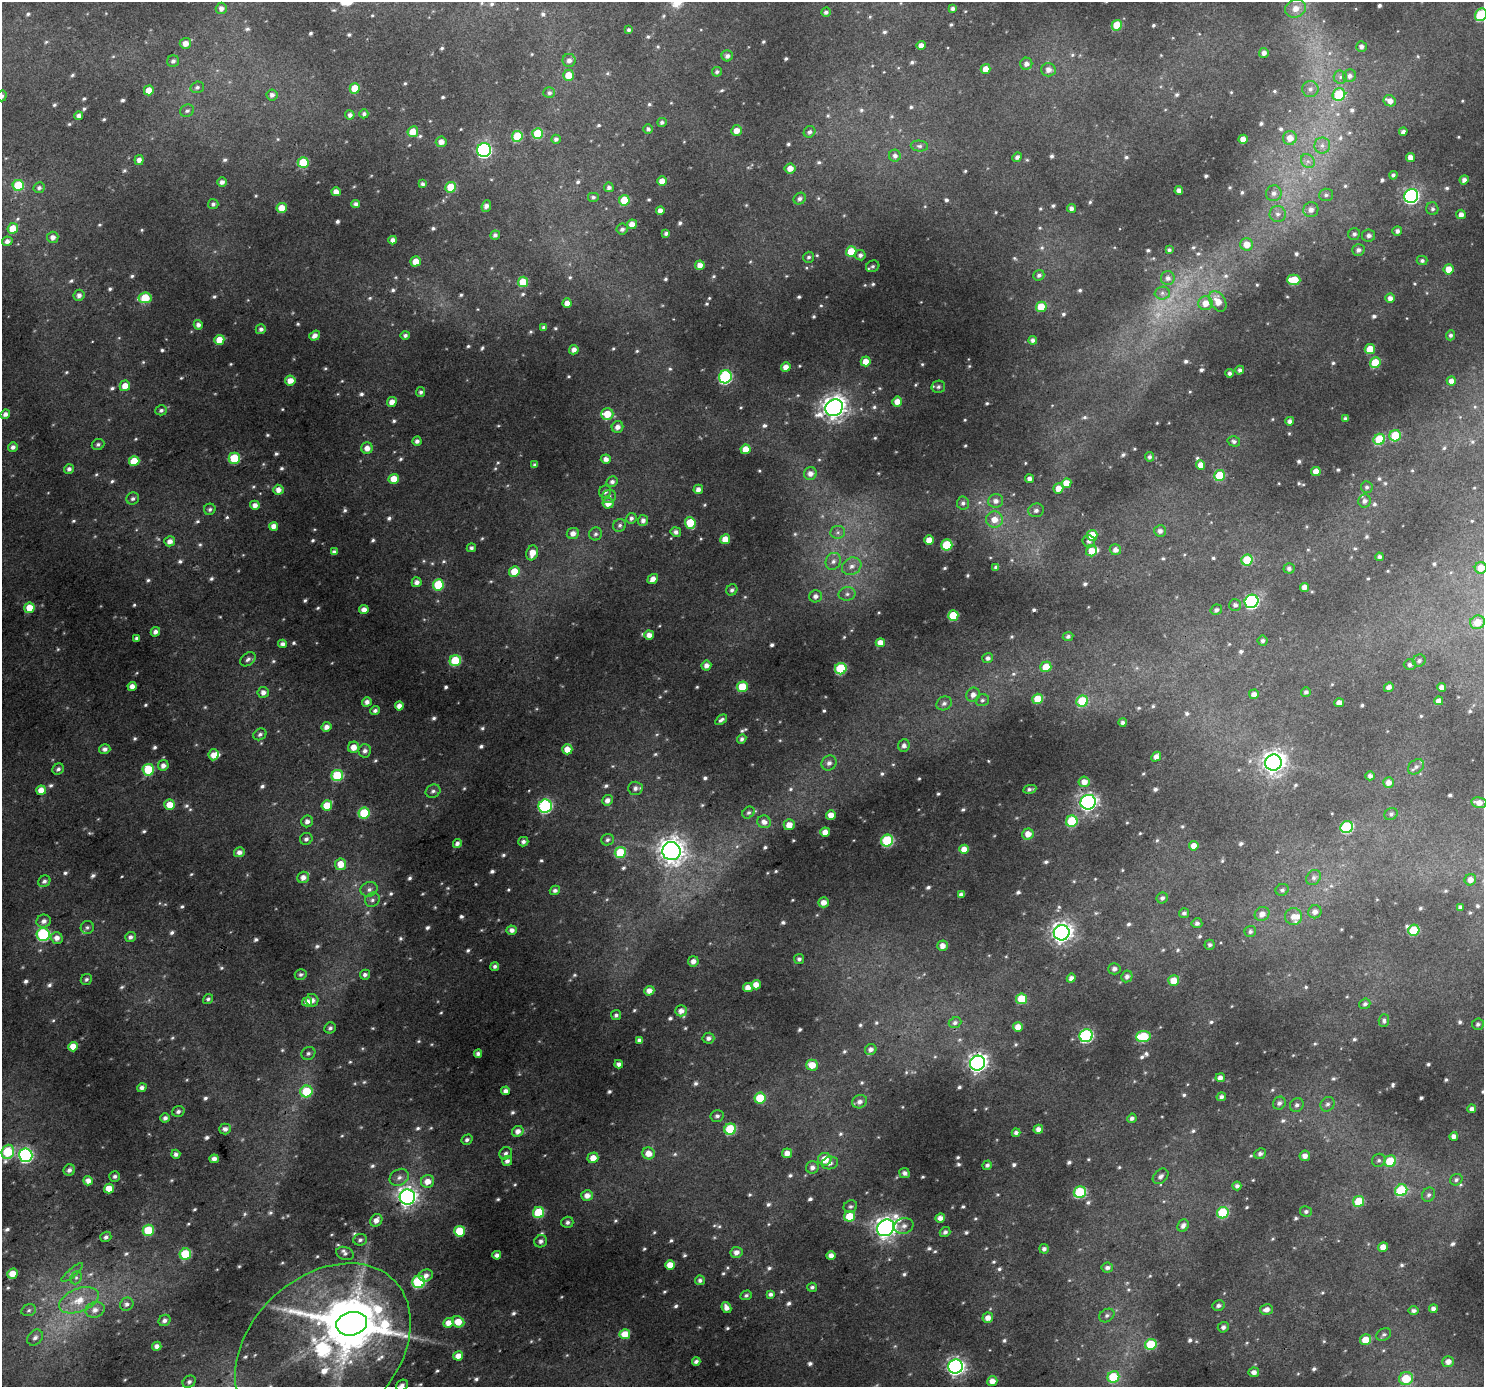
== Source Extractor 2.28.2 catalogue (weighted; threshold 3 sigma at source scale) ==
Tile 7 of 4 x 4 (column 3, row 2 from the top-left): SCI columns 2967-4448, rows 2960-4344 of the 5930 x 5854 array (HDU 1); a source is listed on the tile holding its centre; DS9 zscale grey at full resolution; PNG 1486 x 1389 px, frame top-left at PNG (2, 2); each listed source drawn as its Kron ellipse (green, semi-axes under 4 px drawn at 4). Shown black and unused: <1% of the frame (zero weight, under 3 of 4 exposures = <1% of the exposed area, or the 3 px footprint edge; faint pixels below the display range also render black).
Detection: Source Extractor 2.28.2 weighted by HDU 2 'WHT'; one run over the whole footprint, this tile lists its part. Background 0.0262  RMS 0.0045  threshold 0.0204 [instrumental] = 3 sigma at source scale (4.5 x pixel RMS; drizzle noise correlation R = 1.50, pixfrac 1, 0.0396/0.0396 arcsec/px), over >= 5 px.
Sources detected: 1011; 15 too faint to see at this stretch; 1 inside a brighter object's white glare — neither listed nor drawn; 13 inside a brighter listed object's ellipse — not listed separately; of the other 982, all 500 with FLUX_AUTO >= 1.19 (the completeness limit of this list) listed and drawn (482 fainter detections not listed), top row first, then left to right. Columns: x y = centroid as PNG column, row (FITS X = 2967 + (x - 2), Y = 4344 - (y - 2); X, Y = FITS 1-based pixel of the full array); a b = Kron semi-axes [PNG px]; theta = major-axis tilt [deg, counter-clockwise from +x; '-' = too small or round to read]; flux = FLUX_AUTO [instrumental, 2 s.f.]
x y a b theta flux
221 8 6 5 - 2.3
953 9 4 4 - 1.6
1296 9 10 8 21 5.3
826 12 5 4 - 1.5
1481 15 6 5 - 30
1117 25 5 5 - 14
629 30 4 4 - 1.2
185 43 6 5 - 4
921 45 4 4 - 3.3
1361 46 5 5 - 1.9
1264 53 5 5 - 2.5
727 56 5 5 - 2
569 60 6 6 - 2.3
173 61 6 5 - 1.5
1026 64 6 6 - 2.5
986 69 5 5 - 4.9
1048 70 7 7 - 3.2
717 72 5 4 - 1.2
569 75 5 5 - 7.5
1350 76 6 6 - 2.1
1340 77 6 6 - 1.4
197 87 7 5 17 1.4
355 88 5 5 - 11
1310 89 8 8 - 2.2
149 90 5 5 - 6.3
549 93 6 5 - 1.4
272 95 5 5 - 1.9
1339 95 6 6 - 21
2 96 5 5 - 1.2
1390 101 6 5 - 3.4
187 111 7 6 - 1.3
364 114 4 4 - 1.5
350 115 4 4 - 2
79 116 4 4 - 2.7
662 122 5 4 - 1.3
648 129 5 5 - 1.3
736 131 5 5 - 4.6
413 132 5 5 - 7.3
809 132 6 5 - 1.7
1403 132 4 3 - 1.5
538 133 5 5 - 18
517 136 5 5 - 20
1290 138 7 7 - 4.9
556 139 5 4 - 1.5
1243 139 5 4 - 4.4
441 142 5 5 - 3.4
919 146 8 5 -6 1.4
1322 146 8 8 - 2.4
484 150 7 7 - 99
895 156 6 6 - 2.2
1017 157 5 4 - 1.7
1410 158 4 4 - 3.5
139 160 5 4 - 2.7
1308 161 7 6 - 1.9
303 163 5 5 - 19
790 168 5 5 - 4
1393 175 4 4 - 1.4
1464 180 4 4 - 2.2
662 181 5 4 - 5.1
222 182 5 4 - 2.2
422 184 4 3 - 1.4
18 185 5 5 - 20
451 187 5 5 - 14
609 187 5 5 - 1.7
39 188 5 5 - 1.5
1179 190 4 4 - 2.5
336 192 4 4 - 3.7
1274 193 8 7 - 2.5
1326 195 7 6 - 1.4
1411 196 7 7 - 120
593 197 6 5 - 1.2
800 199 6 5 - 1.8
624 200 5 5 - 13
213 204 5 5 - 1.4
356 204 4 4 - 2.1
486 206 6 4 67 2.5
282 208 5 5 - 7.9
1071 208 4 4 - 2.2
1432 209 6 6 - 1.4
1311 210 8 7 - 3
660 211 4 4 - 3.4
1278 214 8 8 - 2.2
1461 214 5 4 - 2.8
632 224 5 4 - 4.6
13 228 5 5 - 7.9
622 229 6 5 - 1.6
1397 231 5 4 - 1.9
666 233 4 3 - 1.4
1354 234 6 6 - 1.5
495 235 5 4 - 1.7
1368 235 6 6 - 2.1
53 237 5 5 - 3
393 240 4 4 - 2.8
7 241 5 4 - 2.3
1247 244 6 6 - 5.3
1169 250 4 4 - 1.2
1358 250 6 5 - 2.2
851 252 5 5 - 12
860 255 5 5 - 2.1
809 257 6 5 - 1.2
416 261 5 5 - 6.5
1422 261 5 4 - 1.2
700 265 5 4 - 3.8
873 266 7 5 24 1.3
1449 269 5 5 - 5.9
1039 275 5 5 - 1.5
1168 278 7 7 - 2.4
1294 280 7 5 -1 16
523 282 5 5 - 12
1162 293 7 6 - 1.7
79 295 5 5 - 2.4
145 298 6 5 - 20
1390 298 5 4 - 2.7
1218 301 11 7 -57 5.7
567 303 4 4 - 3.7
1205 303 7 7 - 5.3
1041 307 5 5 - 9.6
198 325 5 4 - 2.2
544 327 4 3 - 1.6
261 329 5 5 - 1.7
405 335 4 4 - 1.4
1451 335 5 4 - 1.4
315 336 6 4 36 2.8
219 340 5 5 - 7.3
1033 340 4 4 - 1.7
1370 349 5 5 - 8.1
574 350 5 4 - 2.7
866 361 5 4 - 5.7
1375 363 5 5 - 18
786 367 5 4 - 4.4
1240 370 4 4 - 1.6
1230 373 4 4 - 1.4
725 377 6 6 - 66
290 381 5 5 - 4.8
1451 381 4 4 - 2.9
125 386 5 5 - 6
938 387 7 6 - 1.5
421 392 5 4 - 1.3
392 402 5 4 - 3.7
897 402 5 5 - 4.6
834 408 9 8 - 410
161 410 6 5 - 1.2
5 414 5 4 - 2.3
607 414 6 5 - 10
1345 419 4 3 - 1.4
1290 421 4 4 - 2
617 427 6 5 - 3
1395 436 6 5 - 19
1379 439 6 5 - 23
417 441 4 4 - 2
1234 441 6 5 - 1.4
98 444 6 5 - 1.2
13 447 5 4 - 2
367 448 5 5 - 4.1
745 449 5 5 - 6.4
1149 457 4 4 - 1.4
234 458 5 5 - 22
606 459 5 4 - 2.7
134 461 5 5 - 13
535 465 4 4 - 1.3
1201 465 5 4 - 4.2
69 469 5 5 - 1.6
1316 472 5 4 - 5.9
810 474 6 6 - 3.1
1219 476 5 5 - 18
394 479 5 5 - 7.1
1029 479 4 4 - 2.3
612 482 6 5 - 1.8
1066 483 5 4 - 6.3
1367 487 6 6 - 1.3
1058 488 5 5 - 4.4
698 489 5 4 - 2.7
278 490 5 5 - 3.6
605 492 6 6 - 1.7
609 496 7 6 - 1.4
133 499 6 6 - 1.5
996 501 7 7 - 2.9
1365 501 6 6 - 1.9
608 503 5 5 - 5.1
963 503 6 6 - 1.6
255 505 4 4 - 3.1
210 509 6 5 - 1.3
1036 510 8 7 - 1.8
631 518 5 5 - 1.7
994 519 8 8 - 6
643 520 5 5 - 2.3
690 523 6 5 - 16
620 525 7 6 - 1.4
274 526 4 4 - 3.9
1160 531 6 5 - 2
676 532 5 5 - 2
838 532 7 6 - 1.6
573 533 6 5 - 3.4
596 534 6 6 - 1.3
1092 535 5 5 - 12
725 539 5 4 - 7.6
929 540 5 4 - 5.5
170 541 5 5 - 3
1089 541 6 6 - 1.5
947 545 5 5 - 25
471 548 4 4 - 1.3
1115 550 6 5 - 2.7
1091 551 5 5 - 5.7
334 552 4 4 - 1.8
532 553 7 6 - 6
1379 557 4 4 - 1.4
1247 560 5 5 - 20
833 561 9 7 59 2.4
852 566 10 8 30 3.2
996 567 4 4 - 1.2
1289 568 5 5 - 1.5
1481 568 6 6 - 5.4
514 572 5 5 - 11
653 579 6 4 39 3.6
417 582 5 5 - 2.8
438 585 5 5 - 23
1304 587 4 4 - 3.1
732 590 6 5 - 1.4
847 594 8 7 - 1.8
815 596 6 6 - 2.3
1251 601 7 6 - 79
1235 605 6 6 - 1.7
29 608 5 5 - 8.2
364 610 4 4 - 3.5
1216 610 6 5 - 1.6
953 616 5 5 - 19
1477 622 7 6 - 7.4
155 632 5 4 - 2.1
649 635 5 4 - 3.4
1068 636 5 4 - 1.3
137 638 4 3 - 1.2
1263 641 5 5 - 1.4
880 643 4 4 - 4.5
283 644 4 4 - 2.3
988 658 5 5 - 1.8
248 659 8 6 39 1.6
455 661 6 5 - 25
1419 661 6 6 - 1.5
706 665 5 5 - 2.7
1410 665 6 5 - 1.5
1046 667 5 5 - 9.4
841 669 6 5 - 34
132 686 4 4 - 3.5
742 687 5 5 - 18
1389 687 5 4 - 2.5
1442 687 4 4 - 3.4
263 692 5 5 - 2.8
1306 692 5 4 - 1.3
1254 694 5 4 - 2.3
973 695 7 6 - 3
1038 699 5 5 - 13
982 700 7 6 - 1.3
1082 701 6 5 - 24
1439 701 4 4 - 3
367 702 5 4 - 2.5
944 703 8 6 30 1.7
1339 703 5 4 - 3.7
399 706 4 4 - 3.7
375 710 5 4 - 1.5
721 720 7 4 36 1.5
1123 722 4 3 - 1.4
326 727 5 4 - 3.1
260 734 7 5 33 1.4
742 739 5 4 - 1.3
904 746 6 5 - 2
354 747 6 5 - 4.9
105 749 6 5 - 2.2
567 749 5 5 - 5.8
365 751 6 6 - 1.9
213 755 6 5 - 4.9
1156 757 5 4 - 2.9
829 763 8 7 - 2.2
1273 763 8 8 - 350
163 765 5 5 - 2.6
1416 767 9 6 40 1.7
58 769 6 5 - 1.5
148 770 6 6 - 23
337 775 6 5 - 29
1370 776 4 4 - 1.7
1084 782 5 5 - 4.4
1389 783 5 5 - 3
635 788 7 6 - 2.2
1030 789 6 3 11 1.2
41 790 5 4 - 6
433 791 7 6 - 1.5
607 800 5 5 - 2.7
1088 802 7 7 - 180
1479 803 7 5 -12 3.8
170 805 5 5 - 7.8
327 805 5 5 - 8.6
545 806 7 6 - 76
364 813 5 5 - 24
748 813 6 5 - 1.2
1391 814 7 6 - 1.3
831 815 5 4 - 4.8
307 821 6 5 - 2.3
1072 821 6 5 - 29
764 822 7 6 - 2.8
789 825 5 5 - 4.7
1347 827 6 6 - 37
825 832 5 4 - 5
1028 834 5 5 - 4.8
306 839 6 6 - 1.5
607 840 6 5 - 1.3
887 841 6 6 - 44
523 842 5 4 - 1.7
457 843 4 4 - 2
1194 846 4 4 - 4.6
964 849 5 4 - 5
671 851 9 9 - 520
239 852 5 5 - 2.8
620 852 5 5 - 22
340 864 6 5 - 8.1
303 877 6 5 - 3.4
1314 878 8 6 46 1.7
1470 880 6 5 - 3.3
44 881 6 5 - 1.4
369 889 8 7 - 2.2
555 890 5 4 - 1.8
1282 890 7 5 24 1.3
961 895 4 4 - 2
1162 898 6 5 - 1.5
372 900 7 6 - 1.8
824 902 5 5 - 4.2
1460 907 4 4 - 1.3
1315 912 7 6 - 2.8
1184 913 5 5 - 1.4
1262 914 7 7 - 3.4
1294 917 8 8 - 3.7
44 921 7 6 - 2.4
1197 923 5 5 - 1.5
87 927 6 6 - 1.3
512 930 5 4 - 2.5
1414 930 6 5 - 22
1250 931 6 5 - 1.2
1062 933 8 7 - 300
43 934 6 6 - 62
130 937 5 5 - 2.1
57 938 6 5 - 3.4
1210 945 5 5 - 1.3
942 946 5 5 - 3.6
799 959 5 5 - 1.5
693 961 5 5 - 3.1
495 966 4 4 - 1.4
1114 969 6 5 - 1.9
301 974 6 5 - 1.3
365 975 5 4 - 1.8
1127 976 6 5 - 2
1071 978 4 4 - 2.2
86 979 6 5 - 1.2
1174 980 5 5 - 7.6
756 985 5 4 - 4.8
748 987 5 4 - 3.7
649 991 5 4 - 3.6
208 999 5 4 - 1.3
1022 999 5 5 - 14
312 1000 6 6 - 2.5
307 1002 5 4 - 4.2
1365 1004 5 5 - 1.3
681 1011 6 5 - 3.5
616 1015 5 5 - 1.3
1384 1021 6 5 - 1.2
955 1023 6 5 - 1.5
1478 1024 6 5 - 1.3
1018 1027 5 5 - 4.8
330 1028 6 5 - 1.3
1086 1036 7 6 - 73
1143 1036 7 5 7 26
708 1038 6 5 - 2.1
639 1040 4 4 - 1.6
73 1047 5 4 - 6.2
871 1050 6 5 - 2.1
308 1053 7 6 - 1.3
478 1054 4 4 - 1.6
977 1063 8 7 - 220
619 1064 4 4 - 2
812 1065 6 5 - 7.7
1220 1078 5 4 - 3
142 1088 5 4 - 2.3
306 1091 6 5 - 26
506 1091 4 4 - 2.4
1221 1097 5 4 - 1.6
760 1098 5 5 - 19
860 1102 7 6 - 2.4
1279 1103 7 6 - 1.8
1327 1104 8 6 53 1.6
1297 1105 7 6 - 1.7
1472 1109 4 4 - 2.1
178 1111 6 5 - 1.4
717 1116 6 6 - 1.3
165 1118 5 4 - 1.7
1132 1118 5 4 - 1.6
225 1129 6 5 - 1.8
730 1129 6 5 - 32
1038 1129 5 4 - 2.8
518 1131 6 5 - 3.1
1016 1133 4 4 - 1.8
1454 1136 4 4 - 2.7
467 1140 6 5 - 1.5
8 1152 7 6 - 34
506 1153 6 5 - 1.5
648 1153 6 6 - 5.3
787 1153 5 5 - 3.8
176 1154 4 4 - 1.6
1260 1154 6 5 - 1.5
26 1155 7 6 - 97
1305 1156 5 5 - 3
593 1158 5 5 - 5.6
214 1159 5 4 - 2.8
825 1159 6 6 - 8
1379 1160 7 6 - 1.3
507 1161 5 4 - 2
1390 1161 6 5 - 16
830 1163 8 6 11 2.4
987 1165 5 4 - 1.5
812 1167 6 6 - 2.3
69 1170 6 5 - 2.1
905 1173 5 5 - 1.6
115 1176 5 5 - 1.3
1161 1176 9 6 44 1.8
399 1177 10 8 31 2.7
1456 1180 6 5 - 1.3
88 1181 5 4 - 3.8
428 1181 7 6 - 5.4
1237 1186 4 4 - 1.7
109 1188 5 5 - 8.3
1401 1190 6 5 - 30
1080 1192 6 5 - 37
587 1195 6 5 - 4
1429 1195 7 6 - 1.5
407 1197 7 7 - 280
1359 1201 5 5 - 17
850 1206 7 6 - 1.3
1306 1211 6 5 - 1.3
539 1213 5 5 - 27
1223 1213 6 5 - 29
850 1216 5 5 - 14
940 1218 5 4 - 3
376 1220 7 5 48 3.2
567 1222 6 5 - 1.5
904 1226 10 7 15 2.4
1183 1226 6 5 - 2.3
886 1228 9 8 - 350
148 1230 5 5 - 21
460 1231 5 5 - 23
945 1232 5 5 - 1.5
106 1237 6 5 - 1.4
360 1240 7 6 - 1.5
541 1241 6 6 - 1.8
1383 1247 5 4 - 5
1044 1249 5 4 - 1.9
736 1252 6 5 - 3.2
345 1253 9 6 -17 1.5
185 1254 6 5 - 25
497 1255 4 4 - 2.2
831 1256 4 4 - 3.1
670 1265 5 4 - 6.5
1107 1268 6 5 - 1.9
72 1273 13 4 40 1.4
12 1274 5 5 - 8.1
426 1275 7 6 - 2.5
76 1278 7 5 68 1.3
700 1280 5 4 - 1.6
419 1282 6 6 - 54
812 1287 5 4 - 1.2
770 1294 4 4 - 1.6
746 1295 5 4 - 1.2
79 1300 21 11 22 10
127 1304 7 6 - 1.7
1218 1306 6 5 - 1.5
726 1308 6 4 -62 3.1
1433 1309 4 4 - 2.3
29 1310 7 5 17 1.2
95 1310 10 7 18 3.3
1266 1310 6 5 - 2.7
1414 1311 5 4 - 1.5
1107 1315 8 6 33 1.5
988 1318 5 5 - 3.8
164 1320 6 5 - 1.7
458 1322 6 5 - 7.7
448 1323 5 5 - 4.6
352 1324 15 11 13 3000
1223 1327 6 5 - 1.4
625 1334 5 5 - 8.9
1384 1334 7 6 - 1.4
35 1338 9 7 47 2.3
1366 1340 5 5 - 8.1
1151 1344 6 5 - 26
157 1346 5 4 - 2.3
323 1350 99 72 43 220
458 1356 5 4 - 4.2
696 1361 4 4 - 1.6
1448 1362 6 5 - 3.2
956 1367 7 7 - 190
1254 1372 5 5 - 2.8
1113 1377 6 5 - 23
1406 1379 7 6 - 17
992 1381 5 5 - 4.5
189 1382 7 5 41 1.5
402 1385 6 5 - 1.8
Overlapping masked pixels (flux is a lower limit): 1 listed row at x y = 977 1063
Isophote crosses this tile's border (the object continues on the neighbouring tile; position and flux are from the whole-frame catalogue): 6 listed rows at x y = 1481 15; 2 96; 1481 568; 8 1152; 323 1350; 402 1385